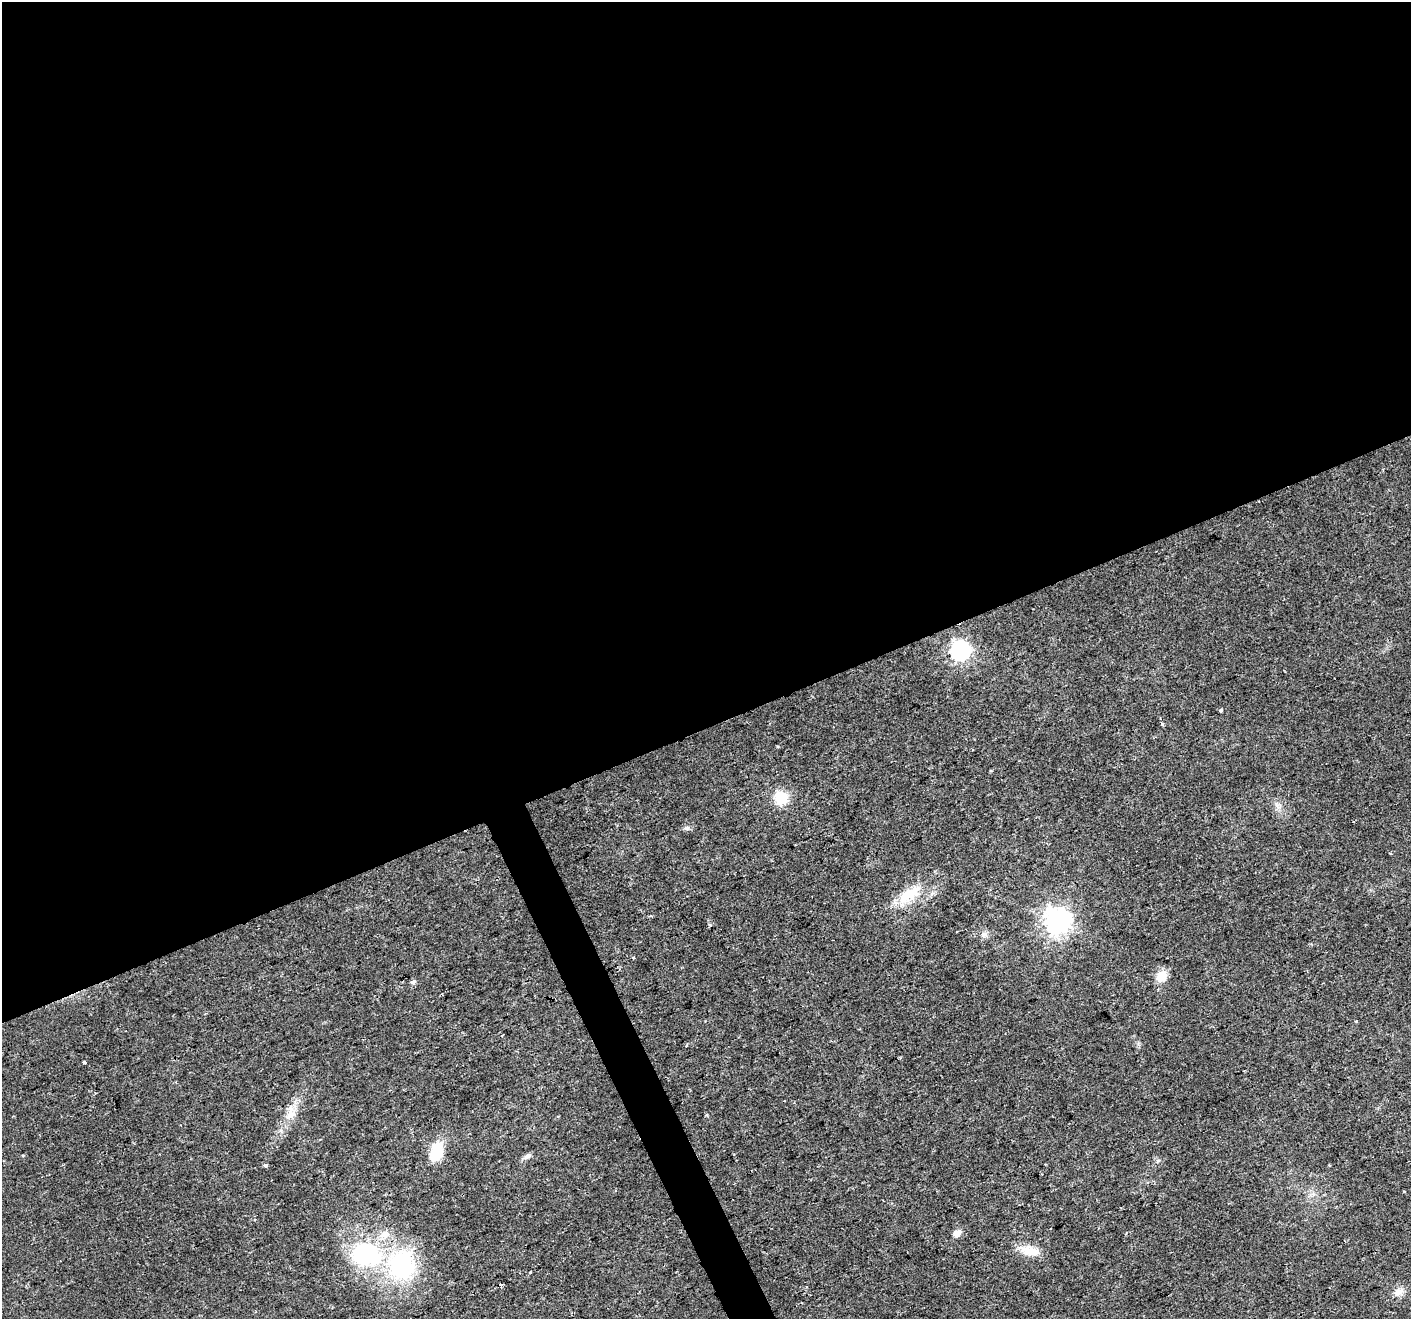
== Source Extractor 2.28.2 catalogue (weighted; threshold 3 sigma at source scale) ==
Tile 2 of 4 x 4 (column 2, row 1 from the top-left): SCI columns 1411-2819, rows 4095-5411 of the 5638 x 5498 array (HDU 1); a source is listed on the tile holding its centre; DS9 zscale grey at full resolution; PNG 1413 x 1321 px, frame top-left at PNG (2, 2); no overlay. Shown black and unused: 57% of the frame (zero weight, under 2 of 3 exposures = <1% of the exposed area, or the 3 px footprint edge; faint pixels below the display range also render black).
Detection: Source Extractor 2.28.2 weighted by HDU 2 'WHT'; one run over the whole footprint, this tile lists its part. Background 0.026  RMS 0.0035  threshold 0.0158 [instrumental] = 3 sigma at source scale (4.5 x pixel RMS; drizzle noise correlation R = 1.50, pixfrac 1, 0.0396/0.0396 arcsec/px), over >= 5 px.
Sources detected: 26; all 26 listed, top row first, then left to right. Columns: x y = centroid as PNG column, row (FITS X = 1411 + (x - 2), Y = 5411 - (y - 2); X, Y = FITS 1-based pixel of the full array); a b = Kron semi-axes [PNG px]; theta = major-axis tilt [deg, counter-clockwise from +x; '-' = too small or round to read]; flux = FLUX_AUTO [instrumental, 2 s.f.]
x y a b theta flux
961 650 8 7 - 150
1221 710 4 3 - 2.8
1162 724 5 3 - 0.56
781 798 17 15 -62 7.9
687 828 6 5 - 0.7
909 894 36 14 34 11
650 916 5 3 - 0.37
1058 921 8 8 - 340
710 925 3 3 - 2.3
984 934 7 6 - 1.1
634 958 3 3 - 1
1161 976 13 11 57 5.1
413 982 7 6 - 0.82
84 1063 3 3 - 2.6
291 1114 18 8 32 3.4
436 1152 21 12 80 10
527 1156 10 6 33 1.4
265 1165 4 4 - 1.1
1404 1192 3 3 - 0.59
384 1234 14 9 26 3.1
957 1234 7 6 - 2.8
1028 1251 20 13 -16 5.7
365 1255 32 24 -5 36
402 1265 30 27 81 42
530 1272 5 3 - 0.53
1399 1292 15 8 25 2.5
Unlisted compact peaks at least as high as the median listed source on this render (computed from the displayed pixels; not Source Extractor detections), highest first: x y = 707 1115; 1279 807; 1158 1161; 1356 1021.